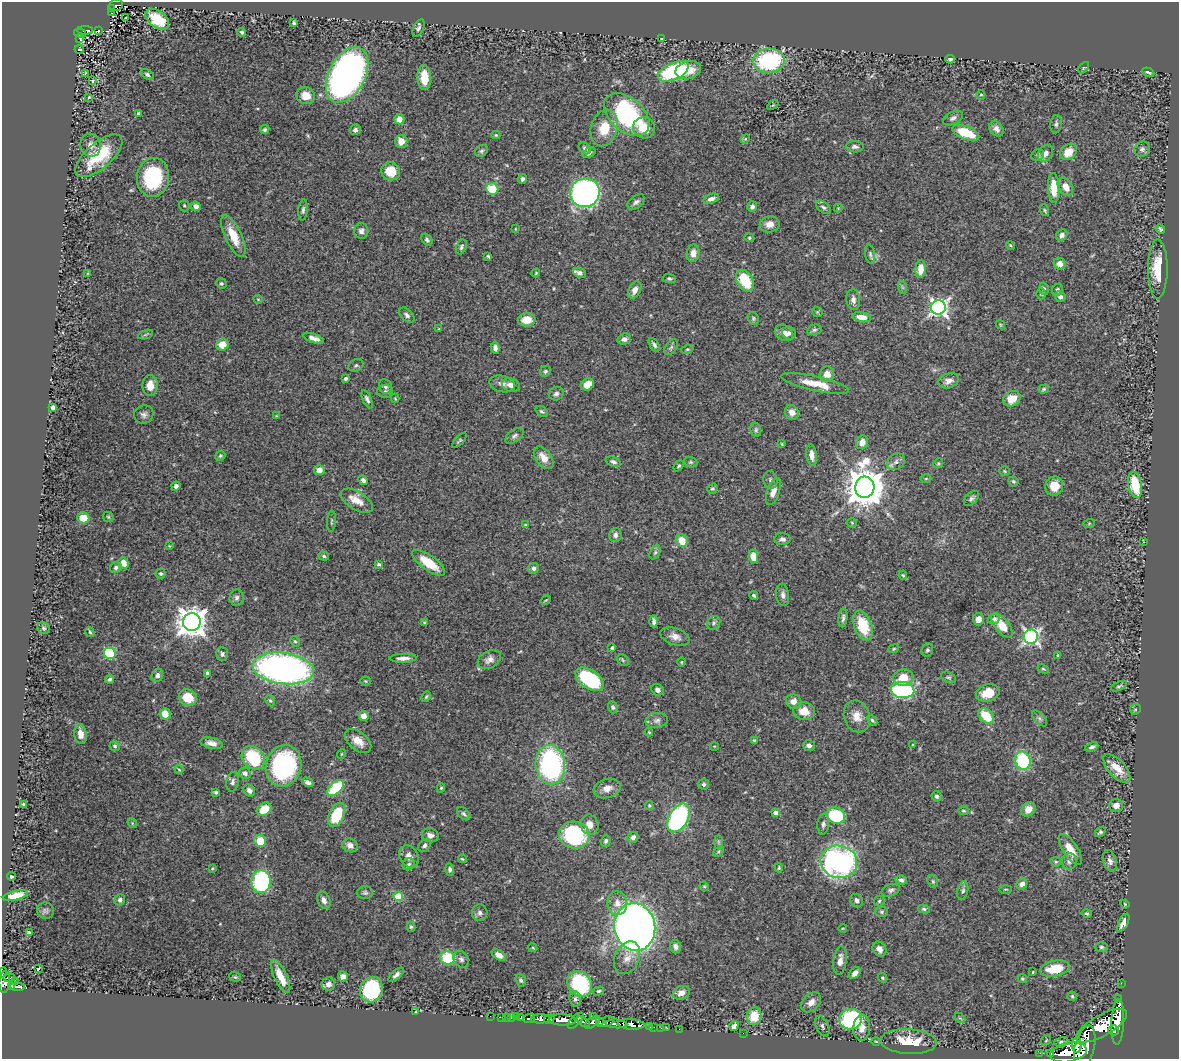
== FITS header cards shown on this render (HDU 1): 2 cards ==
NAXIS1  =                 1177
NAXIS2  =                 1057

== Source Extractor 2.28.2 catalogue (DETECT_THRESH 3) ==
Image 1177 x 1057 px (HDU 1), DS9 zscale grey, 1 PNG px = 1 image px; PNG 1181 x 1061 px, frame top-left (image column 1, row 1057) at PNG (2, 2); each listed source drawn as its Kron ellipse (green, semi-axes under 4 px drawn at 4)
Background 0.677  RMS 0.026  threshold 0.0793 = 3 sigma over >= 5 px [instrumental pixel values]
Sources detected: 412; all 412 listed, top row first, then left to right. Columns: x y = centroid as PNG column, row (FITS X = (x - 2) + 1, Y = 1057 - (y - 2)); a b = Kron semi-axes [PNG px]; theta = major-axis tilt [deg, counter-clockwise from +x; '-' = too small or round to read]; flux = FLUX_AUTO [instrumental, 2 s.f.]
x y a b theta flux
116 5 7 5 22 100
112 8 4 3 - 71
112 13 3 2 - 23
125 17 3 3 - 2.7
157 19 13 8 -37 60
294 23 3 3 - 2.6
419 28 9 5 65 4.5
85 30 8 3 0 76
99 31 3 2 - 1.7
242 32 4 3 - 3.8
80 33 6 4 -16 120
80 38 3 3 - 27
661 39 4 3 - 2.1
79 49 4 2 - 2.7
950 59 4 3 - 4.6
769 61 16 12 4 210
1084 68 7 4 47 1.9
688 70 13 9 15 32
673 71 16 8 25 170
1148 72 6 3 -26 3.3
85 73 3 2 - 1.2
147 74 7 4 -33 4.4
347 75 30 18 62 860
424 77 13 6 -88 33
93 81 3 2 - 1.9
981 95 5 4 - 2.3
306 96 9 8 - 23
89 97 3 3 - 1.9
773 105 6 4 35 2.8
138 113 4 3 - 2.8
627 115 26 16 -40 260
953 118 11 6 27 6.3
399 119 5 5 - 15
1056 124 9 5 81 4.8
604 128 19 13 74 42
644 128 11 10 - 33
996 129 8 6 -51 7.6
265 130 5 4 - 3.2
355 130 6 5 - 5
966 133 14 6 -22 55
496 135 4 4 - 2.3
745 139 5 4 - 2.1
401 141 6 6 - 16
91 145 12 10 -76 13
855 147 9 5 -2 5.6
585 148 7 5 -42 4.1
1142 149 8 7 - 5.2
481 151 7 5 32 3.5
1068 152 9 7 41 27
589 153 7 4 30 5.2
1045 153 9 7 56 10
1038 155 6 5 - 3.5
99 156 29 13 41 86
391 171 9 9 - 37
153 177 19 16 83 150
522 179 5 4 - 5.2
1065 187 10 6 -57 18
1054 188 15 6 -86 36
492 189 6 5 - 40
585 193 15 14 - 690
711 199 8 4 18 7.4
636 202 10 6 36 6.6
184 206 6 5 - 3.2
196 206 5 4 - 8.1
752 206 5 5 - 6
823 207 9 5 -40 4.2
838 208 4 4 - 1.5
303 210 10 4 84 4.6
1044 210 6 4 -74 2.5
770 224 10 8 11 11
515 229 4 3 - 1.3
1160 229 5 3 - 2.7
361 231 8 7 - 7.6
1062 235 6 5 - 7.3
233 236 23 8 -65 34
749 238 5 4 - 2.3
427 240 6 4 -55 3.9
1010 245 4 3 - 1.7
461 247 8 5 67 3.7
693 253 8 6 80 11
870 254 10 4 -81 4.1
488 256 4 3 - 2.4
1060 264 6 5 - 11
921 269 9 5 86 20
1158 269 29 10 90 48
88 273 4 2 - 1.2
536 273 4 3 - 1.6
579 273 6 5 - 7.1
669 278 6 4 -3 3
745 280 12 7 -59 71
221 283 5 5 - 3.3
902 287 7 4 -71 3.3
1044 289 6 4 -71 3.5
635 290 9 6 62 11
1057 290 6 5 - 3.2
1041 294 5 4 - 2.5
1060 297 5 5 - 7.8
258 299 4 3 - 1.3
853 300 10 7 -84 9.1
938 308 7 7 - 640
817 312 5 4 - 2.4
407 315 9 5 -42 5.9
862 317 9 5 -10 20
753 318 6 5 - 3
527 320 9 6 2 26
1000 325 5 3 - 1.6
439 329 4 3 - 1.4
814 330 7 5 16 3.4
784 333 10 7 -34 13
789 333 7 6 - 6.6
145 335 8 3 19 2.9
314 338 11 4 -20 9.8
624 339 7 5 17 6.2
222 344 6 6 - 24
654 345 7 4 -58 4.5
671 347 9 5 54 4.4
495 348 6 4 -84 6.8
687 349 6 4 19 2.4
356 365 8 5 25 4
545 371 6 5 - 3.2
827 374 8 7 - 16
345 378 3 3 - 4.4
949 381 11 7 18 9.2
815 383 35 7 -12 36
502 384 13 8 -13 11
587 384 7 6 - 24
511 385 9 6 -17 9.3
150 386 10 7 89 17
386 387 7 6 - 4.5
1044 389 5 4 - 2.6
385 391 8 6 -1 5.5
556 394 7 6 - 5.5
395 398 4 3 - 1.3
367 399 10 4 -65 5.3
1012 399 9 7 31 26
53 407 4 4 - 13
541 411 6 4 -37 3
792 412 7 6 - 13
144 414 10 9 - 7.6
276 416 3 3 - 1.2
756 430 7 5 -77 3.3
514 436 10 6 37 5.3
459 441 9 4 45 2.9
862 442 7 6 - 14
782 444 3 3 - 1.6
811 455 11 5 -83 11
220 456 5 4 - 2.7
544 458 13 7 -54 18
613 462 8 4 -20 4.7
691 462 7 5 -21 3.1
896 462 10 7 34 7.5
938 463 5 4 - 2.4
679 466 6 4 51 2.6
319 470 5 5 - 14
1004 471 5 4 - 2.1
926 478 5 3 - 1.7
363 480 5 4 - 5.3
770 480 9 7 -80 5.4
1013 481 5 4 - 2.6
1135 485 13 6 -79 60
176 486 4 4 - 7.2
1054 486 9 9 - 29
865 487 10 9 - 5300
712 489 5 5 - 3
773 492 14 6 72 17
971 498 9 5 45 5.3
357 501 18 9 -31 23
108 517 6 4 -45 2.5
83 518 6 5 - 31
331 521 11 3 87 2.8
852 523 5 4 - 2.1
1089 524 6 4 19 1.9
525 525 4 3 - 1.5
615 535 7 6 - 6.3
782 539 8 6 -2 6.3
682 541 6 5 - 30
1143 541 3 2 - 1.3
169 546 3 2 - 1.3
655 552 7 5 63 3.2
324 556 5 4 - 3.6
753 556 7 5 -82 26
123 563 6 5 - 16
429 563 19 7 -35 47
379 564 4 3 - 2.7
116 567 6 5 - 4
534 568 5 5 - 5.2
161 573 5 5 - 3
903 575 5 4 - 2.2
754 595 4 3 - 3.5
783 595 11 6 -82 7.8
237 598 8 7 - 5.8
546 600 6 2 31 1.7
843 618 9 4 84 5.2
978 619 6 5 - 13
994 619 6 5 - 3.7
654 621 6 3 -88 4.7
192 622 9 8 - 2600
424 622 3 3 - 1.8
714 623 7 6 - 4.4
863 625 15 9 -70 67
1002 625 15 7 -51 29
44 628 6 5 - 3.4
90 632 5 3 - 2.1
675 637 15 8 -18 14
1031 637 7 7 - 490
295 641 5 4 - 2.6
612 648 3 3 - 3.2
894 649 6 3 21 1.9
927 650 7 5 63 3.6
110 653 6 6 - 100
222 654 7 6 - 4.6
1058 655 4 3 - 1.6
403 658 14 4 1 9
489 659 12 8 28 10
623 660 6 5 - 2.8
681 662 5 3 - 1.6
283 668 31 15 -7 810
1043 669 6 4 -28 2.2
207 674 4 3 - 7.1
157 675 7 5 64 6.7
948 677 8 5 -26 3.2
904 678 10 8 4 33
110 679 4 4 - 3.6
589 679 16 9 -34 150
366 681 5 4 - 2.1
1119 686 8 4 23 3.3
657 690 6 5 - 6.9
903 690 11 8 -5 280
988 693 12 8 15 31
188 697 9 8 - 42
426 697 5 3 - 2.1
270 701 6 4 -61 2.7
794 702 8 7 - 15
613 707 6 4 -71 3.3
1135 709 6 5 - 2.8
804 711 11 9 -9 25
165 714 6 5 - 22
364 716 5 5 - 13
857 716 16 12 -70 21
986 716 9 6 -43 46
1040 718 9 5 -49 4.1
657 720 11 7 9 7.5
872 720 6 4 -50 3.3
649 732 4 3 - 1.8
80 734 10 6 -83 14
754 740 4 3 - 2.4
358 741 15 9 -39 20
211 743 11 5 -12 10
809 745 6 5 - 6.9
913 745 4 3 - 1.7
115 746 5 5 - 4
714 746 4 3 - 1.3
1092 747 7 4 23 4.7
341 754 5 3 - 1.5
253 758 13 10 -46 110
1023 760 9 7 -75 130
550 765 20 14 -86 350
284 766 21 17 73 280
1117 768 18 8 -47 26
179 769 4 3 - 1.7
245 773 6 5 - 6.7
233 782 10 6 80 5.9
308 782 6 4 -30 6.4
704 784 5 5 - 3.7
336 788 10 5 43 100
441 788 5 4 - 2.4
607 788 14 9 16 15
249 790 6 5 - 7.7
216 792 4 3 - 3.1
936 796 5 5 - 4.8
24 804 4 3 - 3.5
1116 805 7 6 - 9.7
649 806 4 3 - 2.2
264 809 8 6 36 37
1028 809 8 6 46 17
963 811 5 4 - 2.1
775 813 4 4 - 12
464 814 8 5 -44 4.1
337 815 13 7 65 79
836 816 9 8 - 120
678 818 16 9 61 290
132 823 5 4 - 2.1
823 824 10 6 84 6
590 825 10 8 -72 15
1100 832 6 4 34 3.1
430 835 8 7 - 8.7
574 835 15 13 -10 190
633 837 6 5 - 6.7
260 841 6 5 - 44
606 841 6 5 - 3.8
718 842 7 4 -90 3.6
350 845 8 6 -27 11
424 845 7 5 51 4.3
1070 850 18 7 -57 26
718 851 6 4 46 2.9
409 856 12 9 -60 12
462 859 4 3 - 2
1069 861 8 7 - 8.2
1110 861 11 6 -74 7.8
839 862 18 16 -14 480
1056 862 5 4 - 2.4
409 864 6 5 - 3.3
212 868 3 2 - 1.4
779 868 4 4 - 2.2
450 869 6 4 -89 4.3
11 876 4 3 - 2.3
901 880 5 5 - 6.3
261 881 12 9 -90 210
933 881 6 5 - 3.5
1022 884 6 5 - 9
704 886 5 4 - 1.7
1006 889 6 3 0 1.9
891 890 9 6 19 5.2
963 890 9 5 76 4.6
365 893 7 6 - 4.1
15 895 13 5 15 22
398 896 5 4 - 77
120 900 6 5 - 4.8
324 900 9 6 -67 9.1
856 900 7 6 - 7.3
879 901 5 5 - 2.5
617 903 12 10 -83 16
1125 904 4 3 - 1.6
924 909 6 4 -11 3.2
45 911 8 8 - 5.3
882 912 6 5 - 3.4
480 913 8 7 - 6.2
1087 913 5 4 - 2.4
1123 923 10 4 63 9.6
411 927 5 4 - 2.8
635 927 24 20 -80 1800
843 928 4 3 - 1.4
29 933 4 4 - 4.5
675 947 6 5 - 7.4
1101 947 6 5 - 3.1
533 948 4 3 - 1.8
879 949 8 6 -55 8.4
499 955 8 4 -33 10
448 958 7 6 - 79
627 958 17 12 66 19
461 959 9 7 -55 5.8
840 961 14 6 83 14
38 969 4 2 - 3.5
1055 969 15 7 12 53
3 972 5 3 - 42
1033 972 3 2 - 1.7
855 973 7 4 47 10
396 975 9 4 43 6
281 976 18 6 -64 33
343 976 5 5 - 8.1
235 977 6 4 -19 2.6
9 978 6 3 4 140
882 978 5 3 - 2.3
1022 979 5 4 - 2.2
521 980 7 5 -68 3.7
4 982 11 6 85 740
16 982 2 2 - 25
1121 983 2 2 - 9
328 984 7 6 - 11
580 984 13 11 -51 130
11 986 4 3 - 260
17 987 7 3 -5 210
371 990 13 11 69 160
598 991 6 4 17 2.4
681 993 9 6 23 13
1072 996 4 4 - 2.3
1118 998 3 2 - 3.7
575 999 8 6 -85 5.2
811 1002 11 8 45 14
415 1011 3 2 - 1.3
490 1016 2 2 - 1.4
517 1016 3 3 - 18
593 1016 2 2 - 29
754 1016 9 7 81 36
501 1017 3 2 - 22
507 1017 3 2 - 1.8
521 1017 4 3 - 120
511 1018 3 3 - 32
529 1018 6 4 25 200
960 1018 6 3 -43 2
540 1019 9 4 2 900
549 1019 5 4 - 400
850 1019 11 10 - 200
563 1020 13 5 -1 2300
576 1021 10 5 46 480
583 1022 7 4 -37 420
592 1022 9 4 34 590
600 1022 4 2 - 160
605 1022 9 5 17 300
1118 1022 23 6 88 2600
616 1024 11 4 -4 960
631 1024 13 5 -3 1600
734 1026 5 4 - 7.7
822 1026 11 6 -64 5.5
1102 1026 29 10 29 4500
650 1027 3 2 - 14
654 1027 2 2 - 16
661 1028 2 2 - 10
667 1028 3 2 - 7.3
862 1028 13 8 85 20
679 1029 2 2 - 13
1114 1030 5 5 - 710
743 1033 2 2 - 90
1046 1040 6 4 55 2.1
876 1041 5 3 - 1.8
909 1042 28 12 -3 65
1061 1042 7 4 10 3.2
1077 1045 8 4 88 960
1085 1047 22 10 77 3600
1068 1052 18 9 11 3200
1040 1053 2 2 - 10
1051 1054 3 3 - 98
At the frame edge (FLAGS 8, measured only in part): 2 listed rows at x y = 3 972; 4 982